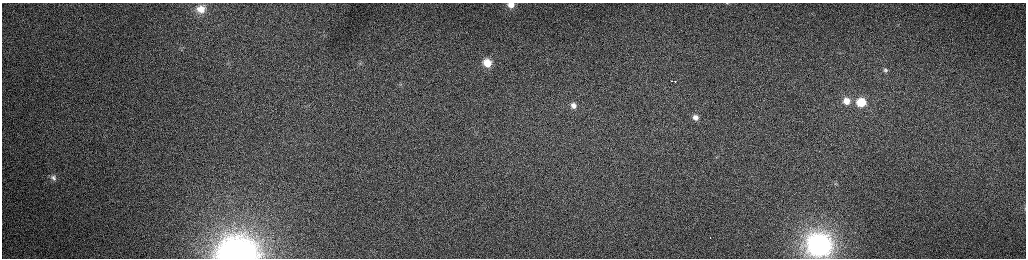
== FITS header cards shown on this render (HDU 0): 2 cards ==
NAXIS1  =                 2048 /fastest changing axis
NAXIS2  =                  512 /next to fastest changing axis

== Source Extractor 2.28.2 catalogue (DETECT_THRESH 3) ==
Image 2048 x 512 px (HDU 0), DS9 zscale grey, zoomed out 1/2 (1 PNG px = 2 x 2 image px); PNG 1028 x 260 px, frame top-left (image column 1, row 511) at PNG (2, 3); no overlay
Background 163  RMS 1.5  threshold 4.6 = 3 sigma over >= 5 px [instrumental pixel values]
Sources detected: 20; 1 cannot appear on this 1/2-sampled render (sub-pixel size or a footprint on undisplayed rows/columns) and is not listed; the other 19 listed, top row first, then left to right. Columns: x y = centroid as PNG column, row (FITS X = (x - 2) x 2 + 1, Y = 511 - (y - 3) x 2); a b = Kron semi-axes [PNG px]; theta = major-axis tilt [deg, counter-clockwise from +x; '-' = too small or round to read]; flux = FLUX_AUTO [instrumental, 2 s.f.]
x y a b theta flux
727 3 6 3 -3 360
511 5 7 6 - 2800
201 9 13 11 -14 5100
360 63 7 3 86 380
487 63 8 7 - 5700
885 70 4 4 - 540
672 81 2 1 - 390
675 81 2 1 - 620
401 84 5 4 - 510
846 101 7 6 - 3200
861 102 7 7 - 9700
573 105 6 5 - 1500
695 117 5 4 - 1500
53 178 9 7 -49 1400
836 184 4 4 - 290
1025 208 8 2 89 420
710 237 2 1 - 270
819 245 12 11 - 190000
237 253 19 15 2 150000
At the frame edge (FLAGS 8, measured only in part): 5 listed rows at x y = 727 3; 511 5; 1025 208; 819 245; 237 253
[1 sub-pixel or undisplayed-footprint detection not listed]